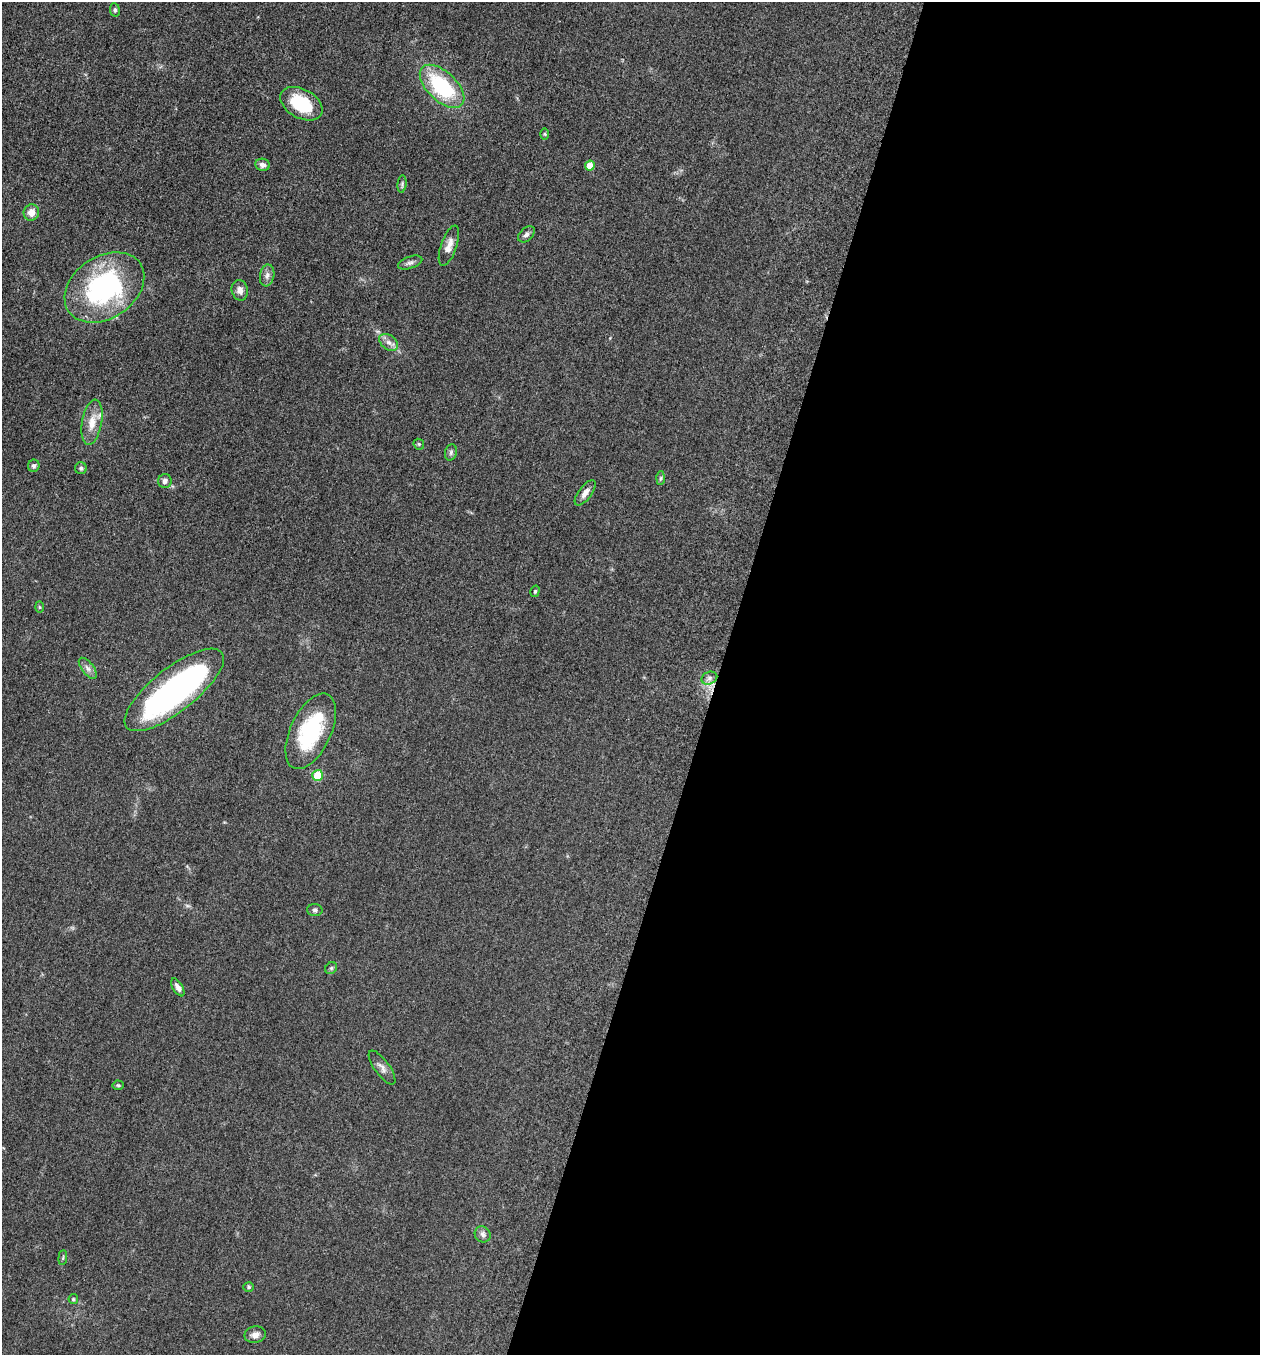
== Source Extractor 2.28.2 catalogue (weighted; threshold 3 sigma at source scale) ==
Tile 12 of 4 x 4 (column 4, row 3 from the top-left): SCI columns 3969-5226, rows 1370-2722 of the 5505 x 5461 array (HDU 1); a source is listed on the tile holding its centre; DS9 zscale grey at full resolution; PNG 1262 x 1357 px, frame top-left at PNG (2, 2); each listed source drawn as its Kron ellipse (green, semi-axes under 4 px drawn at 4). Shown black and unused: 43% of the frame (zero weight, under 3 of 5 exposures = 3% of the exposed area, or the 3 px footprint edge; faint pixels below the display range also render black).
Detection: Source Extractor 2.28.2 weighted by HDU 2 'WHT'; one run over the whole footprint, this tile lists its part. Background 0.0606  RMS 0.0062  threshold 0.0279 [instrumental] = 3 sigma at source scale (4.5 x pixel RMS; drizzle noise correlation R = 1.50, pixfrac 1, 0.05/0.05 arcsec/px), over >= 5 px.
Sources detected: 42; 1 inside a brighter object's white glare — neither listed nor drawn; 1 inside a brighter listed object's ellipse — not listed separately; the other 40 listed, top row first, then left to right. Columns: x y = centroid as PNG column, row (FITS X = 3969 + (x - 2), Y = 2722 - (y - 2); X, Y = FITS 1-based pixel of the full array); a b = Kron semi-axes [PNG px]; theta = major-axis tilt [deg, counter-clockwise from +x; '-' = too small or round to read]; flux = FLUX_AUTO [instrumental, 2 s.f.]
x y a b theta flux
115 10 7 5 -81 1.2
442 86 27 14 -43 49
301 104 23 14 -29 28
545 134 6 4 -89 0.7
263 165 7 6 - 2.5
590 166 5 5 - 8.9
402 184 9 4 84 1.2
31 212 8 8 - 5.6
526 234 10 6 43 2.2
449 246 21 8 71 5.2
410 263 13 6 19 2.1
267 275 11 7 80 2.6
104 287 43 31 34 98
240 290 10 8 -77 3.7
389 342 10 7 -38 3.1
92 422 23 10 80 8.5
419 444 6 5 - 0.93
451 452 8 6 75 1.5
34 466 6 5 - 1.5
81 468 6 6 - 1.1
660 478 7 4 88 1.1
165 481 7 7 - 2.1
585 493 15 6 54 3.6
535 591 6 4 73 0.84
39 607 6 4 -88 0.78
88 668 12 6 -52 2.8
709 678 8 6 23 2.2
174 690 61 22 38 190
311 731 40 20 65 52
318 775 5 5 - 19
315 910 7 6 - 1.5
331 968 6 5 - 1.1
178 987 10 5 -59 2.8
382 1068 20 7 -54 3.4
118 1085 5 5 - 0.82
483 1234 8 7 - 2.1
63 1258 7 3 85 0.8
249 1287 5 5 - 0.89
73 1299 5 5 - 0.78
255 1335 11 8 12 3.4